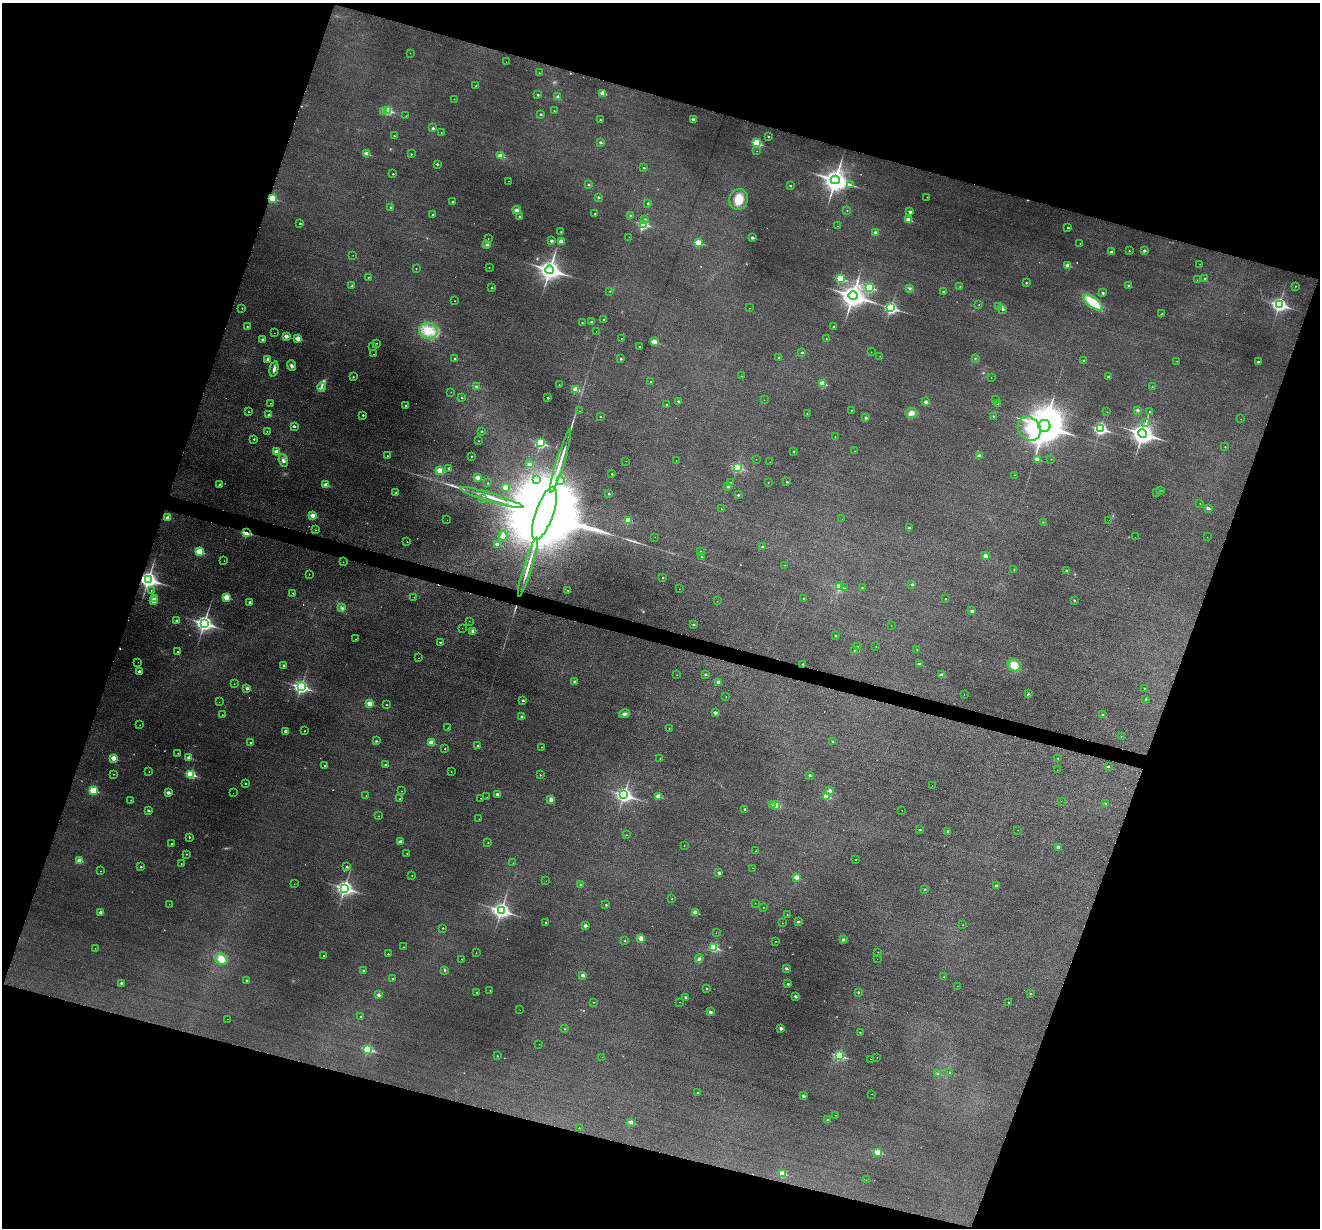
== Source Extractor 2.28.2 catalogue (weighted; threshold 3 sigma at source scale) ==
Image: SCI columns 3-5273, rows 257-5160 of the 5273 x 5289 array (HDU 1 of 3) = the unmasked area's bounding box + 8 px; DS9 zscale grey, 4 x 4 block average (1 PNG px = mean of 4 x 4 image px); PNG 1322 x 1230 px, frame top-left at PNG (2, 3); each listed source drawn as its Kron ellipse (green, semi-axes under 4 px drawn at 4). Shown black and unused: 37% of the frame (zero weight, under 3 of 6 exposures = <1% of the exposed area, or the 3 px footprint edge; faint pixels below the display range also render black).
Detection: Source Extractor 2.28.2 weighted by HDU 2 'WHT'. Background 0.0472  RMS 0.0054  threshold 0.0222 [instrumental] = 3 sigma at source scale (4.09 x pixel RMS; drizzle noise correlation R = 1.36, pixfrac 0.8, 0.05/0.05 arcsec/px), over >= 5 px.
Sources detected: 516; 29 too faint to see at this stretch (4 x 4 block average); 2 inside a brighter object's white glare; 7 cosmic-ray / hot-pixel residue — neither listed nor drawn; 2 coinciding with a brighter row at this scale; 1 inside a brighter listed object's ellipse — not listed separately; the other 475 listed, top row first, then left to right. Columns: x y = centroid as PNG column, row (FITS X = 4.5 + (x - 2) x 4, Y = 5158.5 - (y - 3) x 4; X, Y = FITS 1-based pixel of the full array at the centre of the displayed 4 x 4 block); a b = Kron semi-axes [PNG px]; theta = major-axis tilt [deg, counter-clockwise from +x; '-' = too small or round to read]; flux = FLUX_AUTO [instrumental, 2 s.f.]
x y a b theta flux
410 53 2 2 - 0.85
506 62 2 2 - 0.49
539 73 2 2 - 1.6
476 86 2 2 - 4.2
603 93 2 2 - 60
538 95 2 2 - 4.9
558 96 2 2 - 13
454 99 2 2 - 1
387 110 3 2 - 220
554 111 2 2 - 1.2
384 112 2 2 - 5.4
541 114 2 2 - 5.3
406 116 2 2 - 0.76
693 119 2 2 - 22
600 120 2 2 - 4.6
433 128 2 2 - 9.7
441 133 2 2 - 1.5
394 136 2 2 - 3.6
768 137 2 2 - 3.7
600 142 2 2 - 12
757 143 3 2 - 190
757 151 2 2 - 0.72
367 154 2 2 - 52
411 154 2 2 - 2.5
501 156 2 2 - 67
437 164 2 2 - 7.4
644 168 2 2 - 4.3
393 174 2 2 - 3
835 180 4 4 - 3000
508 181 2 2 - 0.73
588 185 2 2 - 4.8
851 185 3 2 - 1.8
790 186 2 2 - 4.5
598 197 2 2 - 6.3
927 197 2 2 - 0.63
272 198 2 2 - 110
739 199 10 9 - 41
452 202 2 2 - 6.1
648 203 2 2 - 6.8
391 207 2 2 - 9
517 210 4 3 - 9.5
847 210 2 2 - 1.6
910 212 2 2 - 19
595 214 2 2 - 3.5
432 215 2 2 - 4.6
630 215 2 2 - 1.7
519 216 2 2 - 2.2
645 219 2 2 - 2.5
909 220 2 2 - 62
300 223 2 2 - 6.1
644 224 3 2 - 230
838 226 2 2 - 1
1068 228 2 2 - 6
561 232 2 2 - 1.1
876 233 2 2 - 22
629 237 2 2 - 0.6
752 237 2 2 - 16
488 239 2 2 - 1.3
551 241 2 2 - 11
561 241 2 2 - 37
698 242 2 2 - 99
1080 244 2 2 - 1
487 245 3 3 - 5.1
1144 250 2 2 - 13
1129 251 2 2 - 2.6
1112 252 2 2 - 24
353 255 2 2 - 0.72
1200 264 2 2 - 1
1068 266 2 2 - 40
489 267 2 2 - 1.5
416 268 2 2 - 1.2
550 270 4 3 - 2000
368 277 2 2 - 1.7
840 278 2 2 - 150
1205 279 2 2 - 6.6
1197 280 2 2 - 0.55
1026 283 2 2 - 5.4
1129 285 2 2 - 12
352 286 3 2 - 2.4
1295 286 2 2 - 2.8
960 287 2 2 - 1.7
492 288 2 2 - 5
870 288 3 2 - 180
909 288 3 3 - 3.9
610 291 2 2 - 2.4
943 291 2 2 - 5.4
1103 293 2 2 - 5.9
853 296 4 4 - 3000
455 301 2 2 - 0.96
1093 302 11 5 -37 82
979 304 2 2 - 1
1279 305 3 3 - 790
999 306 3 2 - 3.3
242 308 2 2 - 2.5
750 308 2 2 - 0.63
891 308 3 2 - 510
1003 309 2 2 - 6.8
1162 313 2 2 - 1.3
604 320 2 2 - 11
582 322 2 2 - 3.2
592 322 3 2 - 3.5
247 326 2 2 - 3.2
834 326 2 2 - 2.9
428 331 9 7 -12 42
596 331 2 2 - 0.7
274 333 2 2 - 0.84
286 336 2 2 - 36
298 338 2 2 - 69
621 338 2 2 - 1.1
826 339 2 2 - 1.3
263 340 2 2 - 20
654 342 2 2 - 63
376 343 2 2 - 2
373 346 2 2 - 1.1
639 347 2 2 - 4
802 352 2 2 - 5.2
871 352 2 2 - 0.98
374 354 2 2 - 0.77
880 356 2 2 - 1.2
455 358 2 2 - 4.3
779 358 2 2 - 4.6
975 358 2 2 - 1.4
268 359 2 2 - 19
621 359 2 2 - 6.8
1084 360 2 2 - 6.8
1177 361 2 2 - 0.6
1258 362 2 2 - 10
291 366 5 3 - 7.6
274 369 8 3 77 10
741 376 2 2 - 0.94
353 377 2 2 - 3.6
991 377 2 2 - 0.95
1108 377 2 2 - 9.1
651 381 2 2 - 2.5
822 383 2 2 - 74
559 385 2 2 - 1.6
476 386 2 2 - 12
322 387 5 2 - 5.5
1152 387 2 2 - 0.94
576 390 2 2 - 63
451 392 2 2 - 0.65
462 397 2 2 - 5
548 398 2 2 - 7.3
764 400 2 2 - 0.58
995 400 2 2 - 0.5
678 401 2 2 - 8.2
926 402 2 2 - 18
270 403 2 2 - 1.7
997 403 3 2 - 3.2
406 405 2 2 - 6.7
667 405 2 2 - 5.1
851 410 2 2 - 1.4
1137 410 2 2 - 15
580 411 2 2 - 1.3
248 412 2 2 - 2.3
1107 412 2 2 - 0.65
1149 412 2 2 - 2.3
912 413 6 5 - 15
807 414 2 2 - 1.6
269 415 2 2 - 8.9
363 415 2 2 - 4.5
600 416 2 2 - 2.2
993 416 2 2 - 3.6
866 418 2 2 - 10
1241 419 2 2 - 0.82
1146 423 4 2 - 3.3
294 426 2 2 - 11
1044 426 6 6 - 11000
1029 428 13 10 -53 140
1100 429 3 2 - 510
267 431 2 2 - 2
482 431 2 2 - 3.6
1143 433 4 3 - 2200
835 437 2 2 - 0.95
254 439 2 2 - 4.4
478 441 2 2 - 1.4
540 443 3 2 - 330
1225 447 2 2 - 1.5
794 451 2 2 - 4.3
855 451 2 2 - 0.62
277 452 2 2 - 48
387 456 2 2 - 1.5
471 456 2 2 - 2.8
979 456 2 2 - 29
756 459 2 2 - 0.6
1038 459 2 2 - 43
1051 459 2 2 - 1.3
676 460 2 2 - 1.1
283 461 7 3 -71 8.6
561 461 33 2 73 40
626 461 2 2 - 1.1
770 462 2 2 - 0.79
529 464 2 2 - 13
737 467 3 2 - 280
449 468 2 2 - 7.7
440 470 2 2 - 80
612 474 2 2 - 3.7
1014 475 2 2 - 1.2
478 477 2 2 - 44
536 479 2 2 - 0.76
560 480 2 2 - 4.8
730 482 2 2 - 3.9
768 482 2 2 - 1.7
787 482 2 2 - 5
488 483 2 2 - 3
220 484 2 2 - 8.7
326 485 2 2 - 43
728 486 2 2 - 13
505 487 2 2 - 44
1160 490 2 2 - 4.8
1157 492 2 2 - 1.7
396 493 2 2 - 2.1
609 494 2 2 - 5.5
738 495 2 2 - 4.2
482 498 2 2 - 6.5
492 498 33 2 -17 39
1200 503 2 2 - 0.8
1208 508 2 2 - 16
721 509 2 2 - 1.2
544 513 28 9 71 150000
313 515 2 2 - 50
168 518 2 2 - 33
842 519 2 2 - 0.4
447 520 2 2 - 0.52
628 520 2 2 - 89
1109 520 2 2 - 0.35
1043 522 2 2 - 1.2
909 528 2 2 - 13
316 530 2 2 - 3
247 533 3 2 - 110
503 536 5 4 - 8.5
655 537 2 2 - 0.65
1135 537 2 2 - 0.39
1207 537 2 2 - 0.54
407 542 2 2 - 1.4
497 544 2 2 - 19
763 547 2 2 - 6.9
199 551 2 2 - 150
700 551 2 2 - 3.7
985 556 2 2 - 29
701 557 2 2 - 2.1
224 561 2 2 - 0.92
343 562 2 2 - 0.79
785 565 2 2 - 0.8
528 567 31 2 73 35
1014 570 2 2 - 1.5
1067 571 2 2 - 10
309 574 2 2 - 1.1
663 578 2 2 - 3.9
148 579 4 3 - 1300
912 584 2 2 - 7.8
840 586 2 2 - 64
862 587 2 2 - 2.6
844 588 2 2 - 1.4
679 589 2 2 - 1.2
151 590 2 2 - 1.2
568 590 2 2 - 1.5
293 593 2 2 - 2.9
226 597 2 2 - 100
414 597 2 2 - 0.82
804 598 2 2 - 4.1
946 598 2 2 - 1.3
154 599 2 2 - 12
1074 600 2 2 - 4.2
153 601 2 2 - 51
717 601 2 2 - 0.49
250 602 2 2 - 15
342 608 4 3 - 5.6
972 611 2 2 - 14
177 621 2 2 - 13
469 621 2 2 - 1.1
204 623 4 3 - 1200
693 624 2 2 - 6
891 625 2 2 - 0.71
462 628 2 2 - 0.94
473 631 4 3 - 8.6
835 635 2 2 - 4.1
355 639 2 2 - 0.88
440 642 2 2 - 4.2
858 647 2 2 - 7.4
876 647 2 2 - 1.5
854 650 2 2 - 2.5
917 650 2 2 - 1.2
177 652 2 2 - 1.9
419 658 2 2 - 0.94
138 662 2 2 - 0.73
803 664 2 2 - 4.5
919 664 2 2 - 18
284 665 2 2 - 11
1014 665 6 6 - 33
139 671 2 2 - 13
706 674 2 2 - 7
677 675 2 2 - 1.1
942 675 2 2 - 30
574 681 2 2 - 10
718 682 2 2 - 23
234 684 2 2 - 1.2
301 687 3 3 - 720
247 688 2 2 - 17
1144 688 2 2 - 1.7
964 694 2 2 - 0.62
1028 694 2 2 - 4.9
726 697 2 2 - 0.97
1146 699 2 2 - 3.9
523 700 2 2 - 8.3
219 702 2 2 - 0.6
369 703 2 2 - 61
387 705 2 2 - 2.5
715 713 2 2 - 18
624 714 6 3 16 8
222 715 2 2 - 0.93
1103 715 2 2 - 6.9
522 717 2 2 - 16
140 725 2 2 - 0.91
448 728 2 2 - 2
669 728 2 2 - 1.5
285 731 2 2 - 15
304 731 2 2 - 3.1
1121 736 2 2 - 1.2
376 741 3 2 - 2.4
833 741 2 2 - 2.9
431 742 2 2 - 52
250 743 2 2 - 3.6
478 746 2 2 - 7.1
541 747 2 2 - 1.5
445 749 2 2 - 2.3
178 753 2 2 - 1.4
113 758 2 2 - 65
189 758 2 2 - 25
1058 758 2 2 - 1
660 759 2 2 - 1.2
385 765 2 2 - 5.8
325 766 2 2 - 3.8
1108 767 2 2 - 6.4
1057 770 2 2 - 0.57
451 771 2 2 - 1.9
149 772 2 2 - 1.1
113 774 2 2 - 2
191 774 3 2 - 220
540 775 2 2 - 2.2
810 775 2 2 - 10
245 783 2 2 - 4.2
932 786 2 2 - 1
93 790 2 2 - 140
402 791 2 2 - 0.69
830 791 2 2 - 27
168 793 2 2 - 26
233 793 2 2 - 0.6
497 794 2 2 - 14
624 795 4 3 - 840
366 796 2 2 - 1.1
658 796 2 2 - 44
487 797 2 2 - 0.74
827 797 2 2 - 94
481 798 2 2 - 0.75
400 799 2 2 - 3.1
551 799 4 3 - 8.3
131 800 2 2 - 1.1
1061 801 2 2 - 0.61
1106 804 2 2 - 8.3
772 805 2 2 - 7.6
776 805 2 2 - 100
745 809 2 2 - 11
902 810 2 2 - 0.55
148 811 2 2 - 10
378 816 2 2 - 0.96
479 819 2 2 - 0.67
920 830 2 2 - 4.5
1018 830 2 2 - 0.61
948 831 2 2 - 11
626 835 2 2 - 1.1
189 837 2 2 - 4.6
400 842 2 2 - 26
488 843 2 2 - 1.8
172 844 2 2 - 1.7
684 845 2 2 - 1.9
1058 847 2 2 - 22
755 851 2 2 - 1.2
407 853 2 2 - 0.97
187 854 2 2 - 2.9
856 860 2 2 - 1.4
80 861 2 2 - 52
513 863 2 2 - 0.71
181 864 2 2 - 1.4
141 867 2 2 - 4.3
347 867 2 2 - 7.1
753 868 2 2 - 0.93
100 871 2 2 - 1.4
719 873 2 2 - 12
412 875 2 2 - 2.1
797 877 2 2 - 48
546 881 2 2 - 0.54
294 884 2 2 - 0.61
580 884 2 2 - 1.8
996 886 2 2 - 10
345 888 4 3 - 950
925 889 2 2 - 5.1
672 899 2 2 - 2.5
755 903 2 2 - 0.7
169 904 2 2 - 0.73
606 905 2 2 - 5
763 907 2 2 - 1.2
501 910 4 3 - 1100
101 912 2 2 - 21
696 913 2 2 - 63
787 915 2 2 - 0.96
546 922 2 2 - 3.8
798 922 2 2 - 10
782 923 2 2 - 0.85
963 925 2 2 - 1.7
585 926 2 2 - 18
443 928 2 2 - 2.8
716 933 2 2 - 0.83
641 938 2 2 - 60
843 939 3 3 - 3.9
625 941 2 2 - 2
775 941 2 2 - 1.2
403 947 2 2 - 1.7
714 947 3 2 - 190
95 948 2 2 - 0.73
878 952 2 2 - 0.96
476 953 2 2 - 1.2
388 954 2 2 - 3.2
324 956 2 2 - 4.1
221 959 7 5 -25 30
462 959 2 2 - 1.5
699 959 4 3 - 6
877 959 2 2 - 0.42
786 968 2 2 - 11
363 970 2 2 - 4.8
444 970 3 2 - 2.7
583 975 2 2 - 26
944 977 2 2 - 2.4
393 978 2 2 - 3.6
247 980 2 2 - 7.1
121 983 2 2 - 8.4
788 984 2 2 - 9.8
957 986 2 2 - 0.45
707 988 2 2 - 4.4
490 991 2 2 - 1.6
477 992 2 2 - 2.6
858 992 2 2 - 5.3
1030 994 2 2 - 6.8
378 995 2 2 - 16
686 997 2 2 - 6.8
795 997 2 2 - 12
594 1002 2 2 - 1.6
679 1002 2 2 - 0.53
1008 1002 2 2 - 2.5
520 1010 2 2 - 0.54
710 1012 2 2 - 15
361 1017 2 2 - 3.6
227 1019 2 2 - 0.59
781 1028 2 2 - 22
565 1029 2 2 - 2.7
860 1032 2 2 - 2.9
539 1044 2 2 - 0.68
368 1049 3 2 - 240
497 1056 2 2 - 3.1
839 1056 3 2 - 340
602 1057 2 2 - 0.43
877 1057 2 2 - 0.71
871 1059 2 2 - 0.71
949 1072 2 2 - 2
937 1074 2 2 - 1.9
697 1093 2 2 - 2.5
872 1094 2 2 - 1.1
803 1096 2 2 - 12
835 1115 2 2 - 1.4
828 1120 2 2 - 11
631 1122 2 2 - 32
579 1128 2 2 - 0.92
878 1152 2 2 - 84
782 1173 2 2 - 99
866 1180 2 2 - 0.79
Overlapping masked pixels (flux is a lower limit): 4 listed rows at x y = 272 198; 247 533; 528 567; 148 579
Diffuse or blended objects may show on this block-average render without a row.